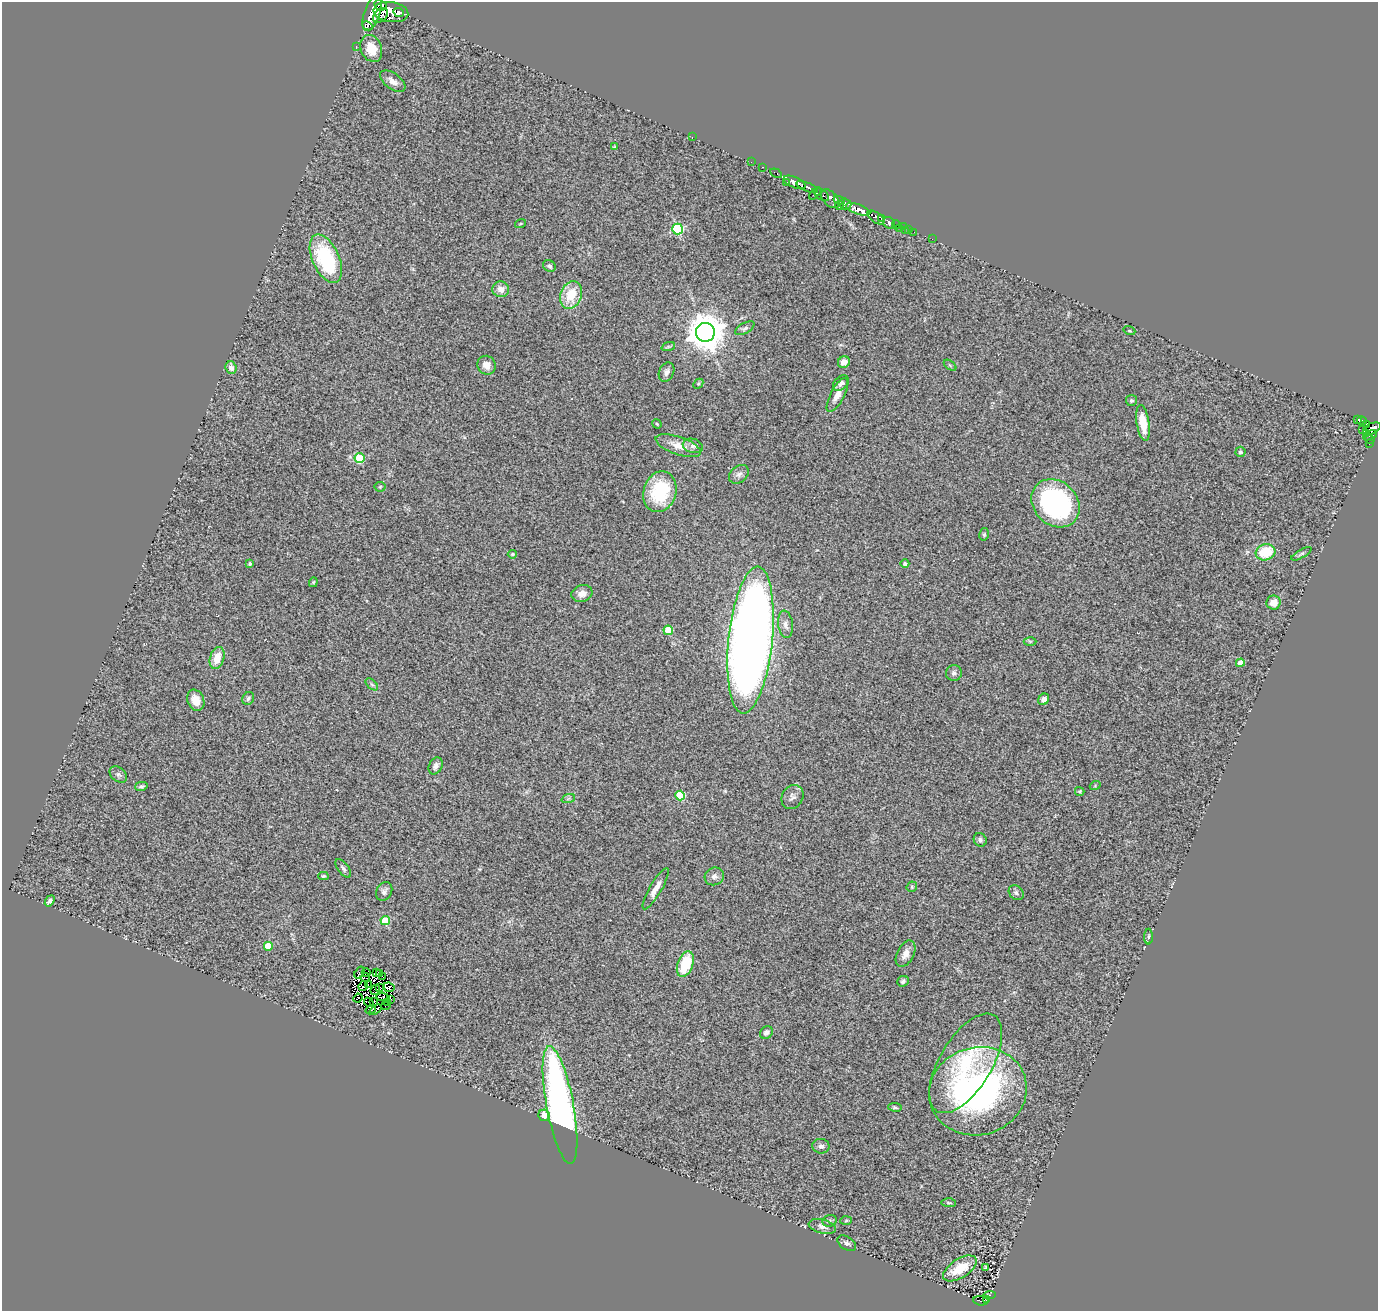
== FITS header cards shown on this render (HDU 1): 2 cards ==
NAXIS1  =                 1376
NAXIS2  =                 1309

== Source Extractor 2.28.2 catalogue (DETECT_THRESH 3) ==
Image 1376 x 1309 px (HDU 1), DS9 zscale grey, 1 PNG px = 1 image px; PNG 1380 x 1313 px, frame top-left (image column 1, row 1309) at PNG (2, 2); each listed source drawn as its Kron ellipse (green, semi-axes under 4 px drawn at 4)
Background 0.811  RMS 0.15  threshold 0.462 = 3 sigma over >= 5 px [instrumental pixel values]
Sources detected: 165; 13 with non-positive FLUX_AUTO (blend fragments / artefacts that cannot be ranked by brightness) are neither listed nor drawn; the other 152 listed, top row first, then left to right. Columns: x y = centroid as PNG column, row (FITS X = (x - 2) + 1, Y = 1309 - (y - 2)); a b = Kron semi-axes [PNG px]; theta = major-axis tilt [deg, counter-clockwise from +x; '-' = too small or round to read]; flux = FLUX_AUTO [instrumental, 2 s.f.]
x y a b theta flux
381 5 6 5 - 750
391 12 17 10 -7 6400
399 12 5 3 - 1500
372 13 19 7 71 4500
381 16 9 5 43 1400
367 26 5 3 - 2700
356 46 2 2 - 29
371 48 14 10 -67 180
393 81 15 7 -37 74
692 137 2 2 - 120
614 147 3 3 - 11
751 162 2 2 - 16
763 167 3 2 - 45
776 173 6 3 -32 49
787 182 2 2 - 89
794 182 11 5 -25 2200
807 187 11 3 -22 1600
815 193 7 3 48 270
822 195 8 5 -36 260
830 199 11 7 -47 510
839 200 6 3 -24 660
845 204 6 5 - 780
839 206 4 3 - 220
858 209 13 5 -20 2700
876 218 9 5 -35 1200
881 218 4 3 - 320
520 223 6 3 19 10
889 223 6 5 - 320
896 225 4 3 - 110
904 227 2 2 - 8.9
900 228 3 2 - 21
678 229 5 5 - 970
905 230 3 2 - 11
909 230 3 2 - 9.9
914 232 2 2 - 4
932 239 2 2 - 6.8
326 259 26 13 -66 960
549 266 6 5 - 25
501 289 8 8 - 89
571 295 14 10 70 290
745 328 10 5 31 27
1129 331 6 3 -19 11
705 332 9 9 - 27000
668 347 7 4 19 18
844 362 6 5 - 70
487 365 9 9 - 75
950 365 7 4 -37 14
231 368 6 5 - 37
666 372 10 7 65 45
841 383 9 6 40 42
698 384 6 4 44 14
837 395 19 7 62 90
1131 400 5 5 - 20
1357 419 3 3 - 70
1362 421 5 3 - 200
1143 423 18 6 -81 210
657 424 5 4 - 10
1366 424 3 2 - 110
1362 429 3 2 - 40
1372 429 9 5 24 1000
1366 433 4 3 - 120
1370 435 7 3 29 260
1370 439 5 3 - 120
1369 444 3 2 - 21
678 446 24 9 -19 140
693 446 10 7 -15 43
1240 452 5 5 - 21
359 458 5 5 - 550
739 474 11 8 39 42
380 487 5 5 - 14
660 492 21 16 72 570
1056 503 26 21 -45 1800
984 534 6 5 - 18
1265 552 10 8 16 350
512 554 5 4 - 20
1301 554 11 4 30 20
250 564 3 3 - 19
905 564 4 4 - 33
313 582 5 4 - 14
582 593 11 8 17 76
1274 603 7 7 - 99
785 624 13 7 -82 57
668 630 5 4 - 400
750 640 74 22 84 15000
1030 641 6 4 -1 11
217 658 11 7 73 160
1240 663 4 4 - 130
954 673 8 8 - 40
372 684 7 4 -44 21
248 698 7 5 56 24
1044 699 6 5 - 41
196 700 11 8 -68 130
436 766 9 6 62 45
118 774 10 7 -39 32
141 786 6 4 13 23
1095 786 5 3 - 10
1080 791 5 4 - 13
680 796 5 4 - 400
792 797 12 10 59 51
568 799 7 4 19 18
980 840 7 6 - 34
343 868 11 5 -52 28
323 876 5 4 - 15
714 876 10 8 23 53
912 887 5 5 - 15
656 889 23 6 60 110
384 891 10 7 61 39
1016 893 8 6 -45 31
50 901 6 4 52 31
385 921 5 4 - 390
1149 937 8 4 90 17
268 946 5 5 - 150
906 954 14 8 63 88
685 964 13 7 70 400
359 972 6 4 57 38
376 972 3 2 - 14
366 973 4 2 - 8.1
380 974 4 2 - 12
382 976 2 2 - 15
365 977 5 4 - 6.4
903 981 6 5 - 26
368 984 2 2 - 14
363 986 5 2 - 5.5
379 987 3 2 - 13
389 987 6 4 -27 53
375 990 5 3 - 0.64
382 997 6 2 -5 9.3
358 998 5 2 - 8.2
390 999 3 2 - 3.3
369 1002 5 2 - 15
374 1002 2 2 - 9
388 1002 3 2 - 10
386 1006 5 3 - 15
371 1010 5 2 - 23
375 1010 7 3 38 110
766 1033 7 6 - 44
966 1063 56 26 59 820
978 1091 49 44 15 3400
560 1105 60 13 -79 4700
895 1107 7 4 -9 18
544 1115 6 5 - 78
821 1146 8 7 - 39
949 1203 7 4 -2 14
830 1221 7 5 21 23
846 1221 6 4 3 14
822 1226 14 7 -14 59
847 1243 10 6 -35 38
960 1268 19 9 32 300
986 1268 4 3 - 21
989 1295 6 3 5 48
987 1299 4 3 - 200
981 1301 7 5 -4 180
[13 non-positive-flux detections neither listed nor drawn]